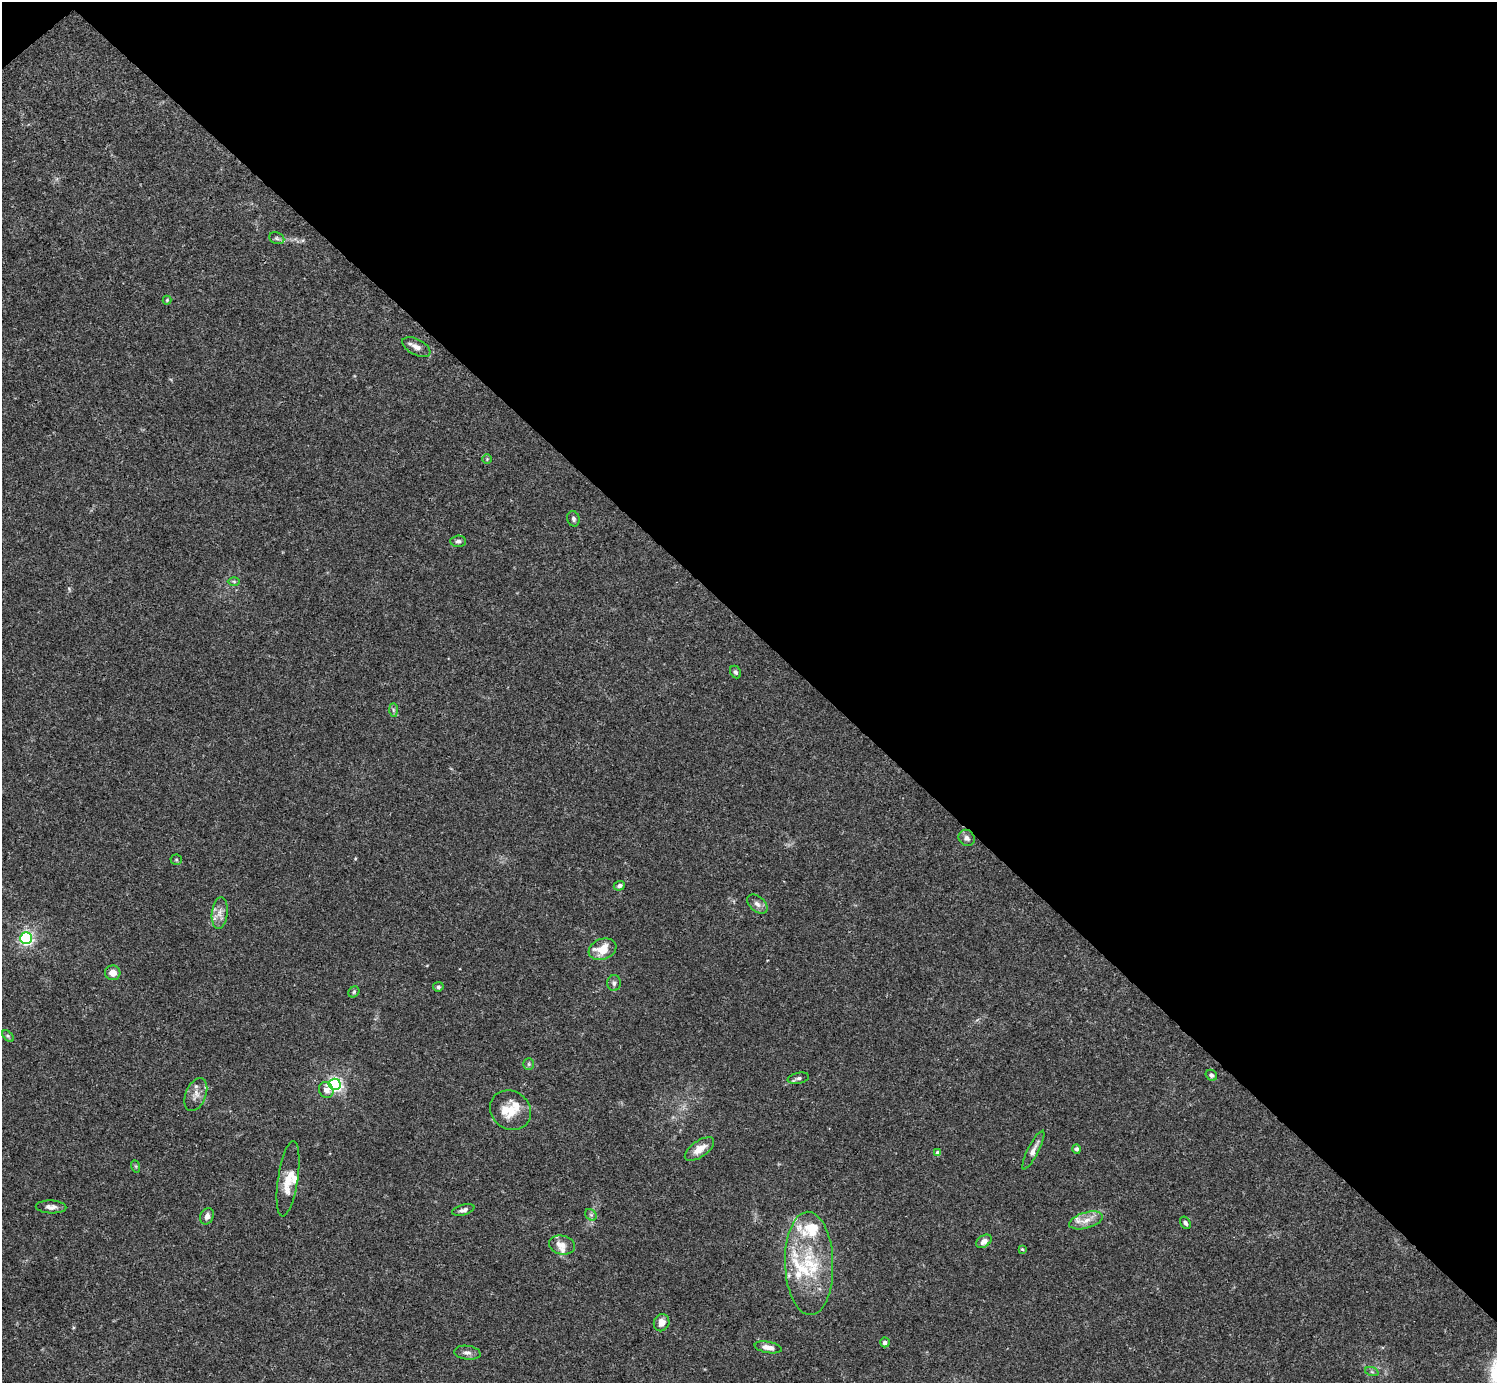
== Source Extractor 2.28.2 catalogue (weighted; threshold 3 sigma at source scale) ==
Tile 3 of 4 x 4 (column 3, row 1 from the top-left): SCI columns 2990-4484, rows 4302-5682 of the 5982 x 5981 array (HDU 1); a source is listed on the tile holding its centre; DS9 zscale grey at full resolution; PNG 1499 x 1385 px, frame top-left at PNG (2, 2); each listed source drawn as its Kron ellipse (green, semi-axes under 4 px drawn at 4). Shown black and unused: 46% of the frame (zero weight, under 3 of 4 exposures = <1% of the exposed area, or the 3 px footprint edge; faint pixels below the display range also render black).
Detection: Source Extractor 2.28.2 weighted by HDU 2 'WHT'; one run over the whole footprint, this tile lists its part. Background 0.0165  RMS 0.0022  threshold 0.00978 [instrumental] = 3 sigma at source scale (4.5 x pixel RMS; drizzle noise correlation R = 1.50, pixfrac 1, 0.05/0.05 arcsec/px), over >= 5 px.
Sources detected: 59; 10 inside a brighter listed object's ellipse — not listed separately; the other 49 listed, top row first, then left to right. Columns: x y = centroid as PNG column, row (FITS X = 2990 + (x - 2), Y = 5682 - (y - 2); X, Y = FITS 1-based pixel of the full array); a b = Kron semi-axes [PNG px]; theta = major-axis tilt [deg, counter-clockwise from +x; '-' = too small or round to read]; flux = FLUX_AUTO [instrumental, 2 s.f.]
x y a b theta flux
277 238 8 5 -22 0.5
167 300 4 4 - 0.23
416 347 15 7 -27 1.4
487 459 5 4 - 0.25
573 519 8 6 -74 0.58
458 541 8 5 3 0.59
234 582 6 4 -1 0.29
735 672 6 5 - 0.51
393 710 7 4 -89 0.4
967 838 8 7 - 0.95
176 860 5 5 - 0.28
619 886 6 4 21 0.67
757 904 12 7 -39 1
220 913 16 8 83 1.6
26 938 6 6 - 40
602 949 14 10 21 4
113 973 8 7 - 1.7
614 983 7 7 - 0.69
438 987 5 4 - 0.44
354 992 6 5 - 0.33
8 1036 7 4 -45 0.35
529 1064 6 5 - 0.37
1211 1075 6 5 - 0.53
798 1078 11 5 12 0.61
335 1084 6 6 - 56
326 1090 8 7 - 1.4
196 1095 17 10 67 1.9
511 1110 21 19 -36 4.5
699 1149 17 8 35 2.6
1077 1149 5 4 - 0.52
1033 1150 21 5 63 1.4
938 1153 4 4 - 1.1
135 1166 6 4 -70 0.28
288 1179 38 10 81 4.2
51 1207 15 6 -2 1.2
463 1210 11 5 16 0.74
591 1215 6 5 - 0.44
207 1216 8 6 64 1.1
1086 1220 17 8 16 2.1
1185 1223 7 5 -57 0.62
984 1241 8 5 35 1.2
562 1245 13 9 -13 2
1022 1249 3 3 - 0.24
809 1263 52 24 -88 15
662 1323 9 7 67 1.6
885 1342 5 4 - 0.86
768 1347 14 5 -10 1.4
467 1353 13 7 -7 0.97
1372 1372 7 4 -19 0.35